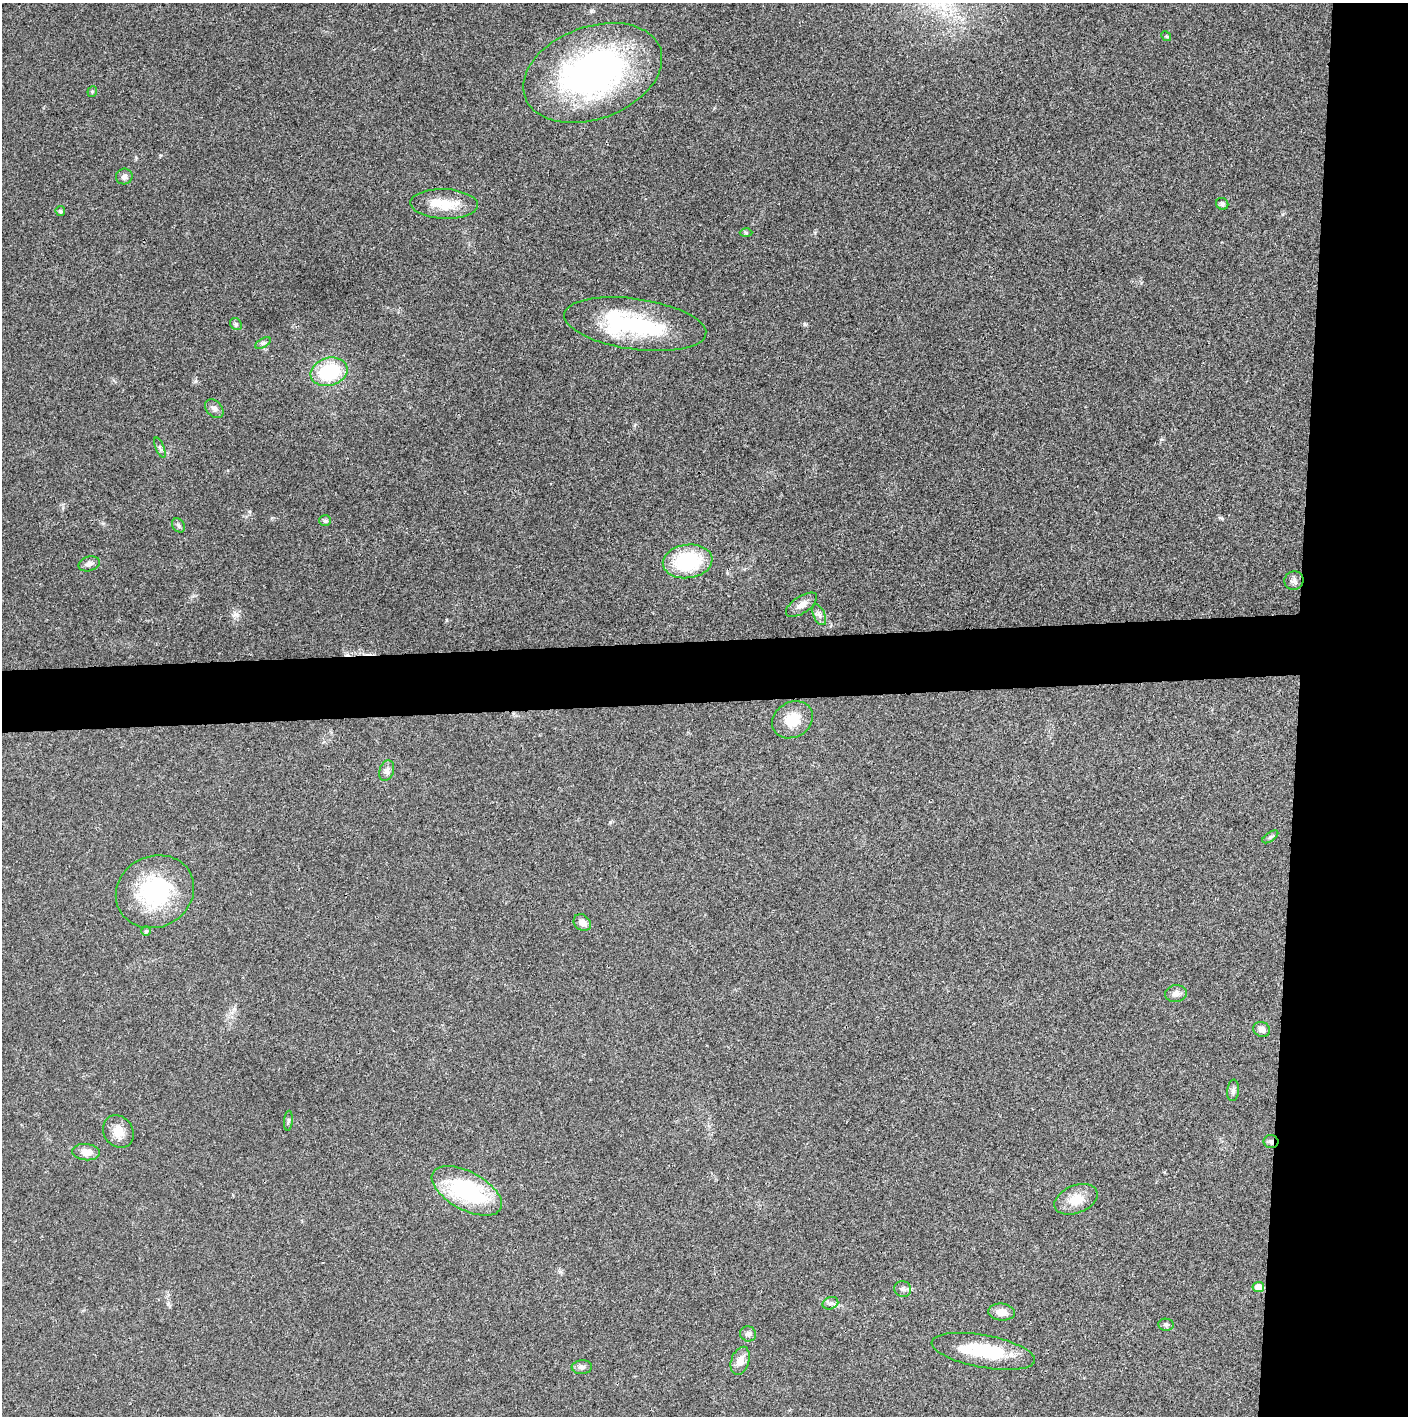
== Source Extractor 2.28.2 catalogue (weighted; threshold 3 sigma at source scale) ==
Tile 6 of 3 x 3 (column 3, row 2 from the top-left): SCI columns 2815-4220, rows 1416-2829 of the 4221 x 4243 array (HDU 1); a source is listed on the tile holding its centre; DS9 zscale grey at full resolution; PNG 1410 x 1418 px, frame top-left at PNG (2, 3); each listed source drawn as its Kron ellipse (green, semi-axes under 4 px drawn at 4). Shown black and unused: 12% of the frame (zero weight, under 3 of 4 exposures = <1% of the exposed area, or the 3 px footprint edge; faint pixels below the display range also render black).
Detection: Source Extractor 2.28.2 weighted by HDU 2 'WHT'; one run over the whole footprint, this tile lists its part. Background 0.0194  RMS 0.0041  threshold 0.0185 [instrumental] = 3 sigma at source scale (4.5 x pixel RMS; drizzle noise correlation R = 1.50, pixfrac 1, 0.05/0.05 arcsec/px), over >= 5 px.
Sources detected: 47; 1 cosmic-ray / hot-pixel residue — neither listed nor drawn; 1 inside a brighter listed object's ellipse — not listed separately; the other 45 listed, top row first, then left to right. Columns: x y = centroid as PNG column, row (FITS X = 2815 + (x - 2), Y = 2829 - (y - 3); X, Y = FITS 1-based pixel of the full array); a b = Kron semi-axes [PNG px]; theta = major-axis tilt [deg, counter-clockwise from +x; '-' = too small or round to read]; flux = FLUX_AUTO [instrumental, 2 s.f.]
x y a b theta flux
1166 36 5 4 - 0.52
593 73 72 46 20 140
92 91 5 4 - 0.61
124 177 8 8 - 1.7
444 204 34 15 -2 11
1222 204 6 5 - 1.1
60 211 5 4 - 0.96
746 233 6 4 -2 0.53
236 324 6 5 - 0.74
635 324 72 25 -8 46
263 343 9 3 31 0.83
329 372 19 14 17 25
214 409 11 7 -48 1.6
160 448 11 4 -67 0.99
325 521 6 5 - 0.97
178 525 8 6 -54 0.99
688 561 25 16 7 28
89 564 11 7 16 1.7
1294 581 9 9 - 1.6
801 605 18 8 34 3.2
819 615 11 5 -65 1.5
792 720 21 17 31 10
387 771 11 7 72 1.8
1270 837 9 4 35 0.78
155 892 40 35 27 41
582 923 9 7 -39 2.6
146 931 4 4 - 0.57
1176 994 11 8 10 2.1
1262 1029 8 7 - 2.3
1233 1090 11 6 84 1.3
288 1121 10 4 85 0.83
118 1131 17 14 -55 5
1271 1142 7 6 - 1.2
86 1152 14 8 -6 4
467 1191 38 19 -28 44
1076 1199 22 14 22 7.1
1258 1287 6 5 - 5
903 1289 8 8 - 1.6
830 1303 8 6 20 1.2
1001 1312 13 8 -7 3.8
1166 1325 8 6 -8 0.98
748 1334 8 7 - 1.5
983 1351 52 16 -10 22
740 1361 14 9 71 4
582 1367 10 7 4 1.4
Overlapping masked pixels (flux is a lower limit): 2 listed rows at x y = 593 73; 1271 1142
Unlisted compact peaks at least as high as the median listed source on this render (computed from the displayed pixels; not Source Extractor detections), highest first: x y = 804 324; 195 381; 610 822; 235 614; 1221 518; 272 518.